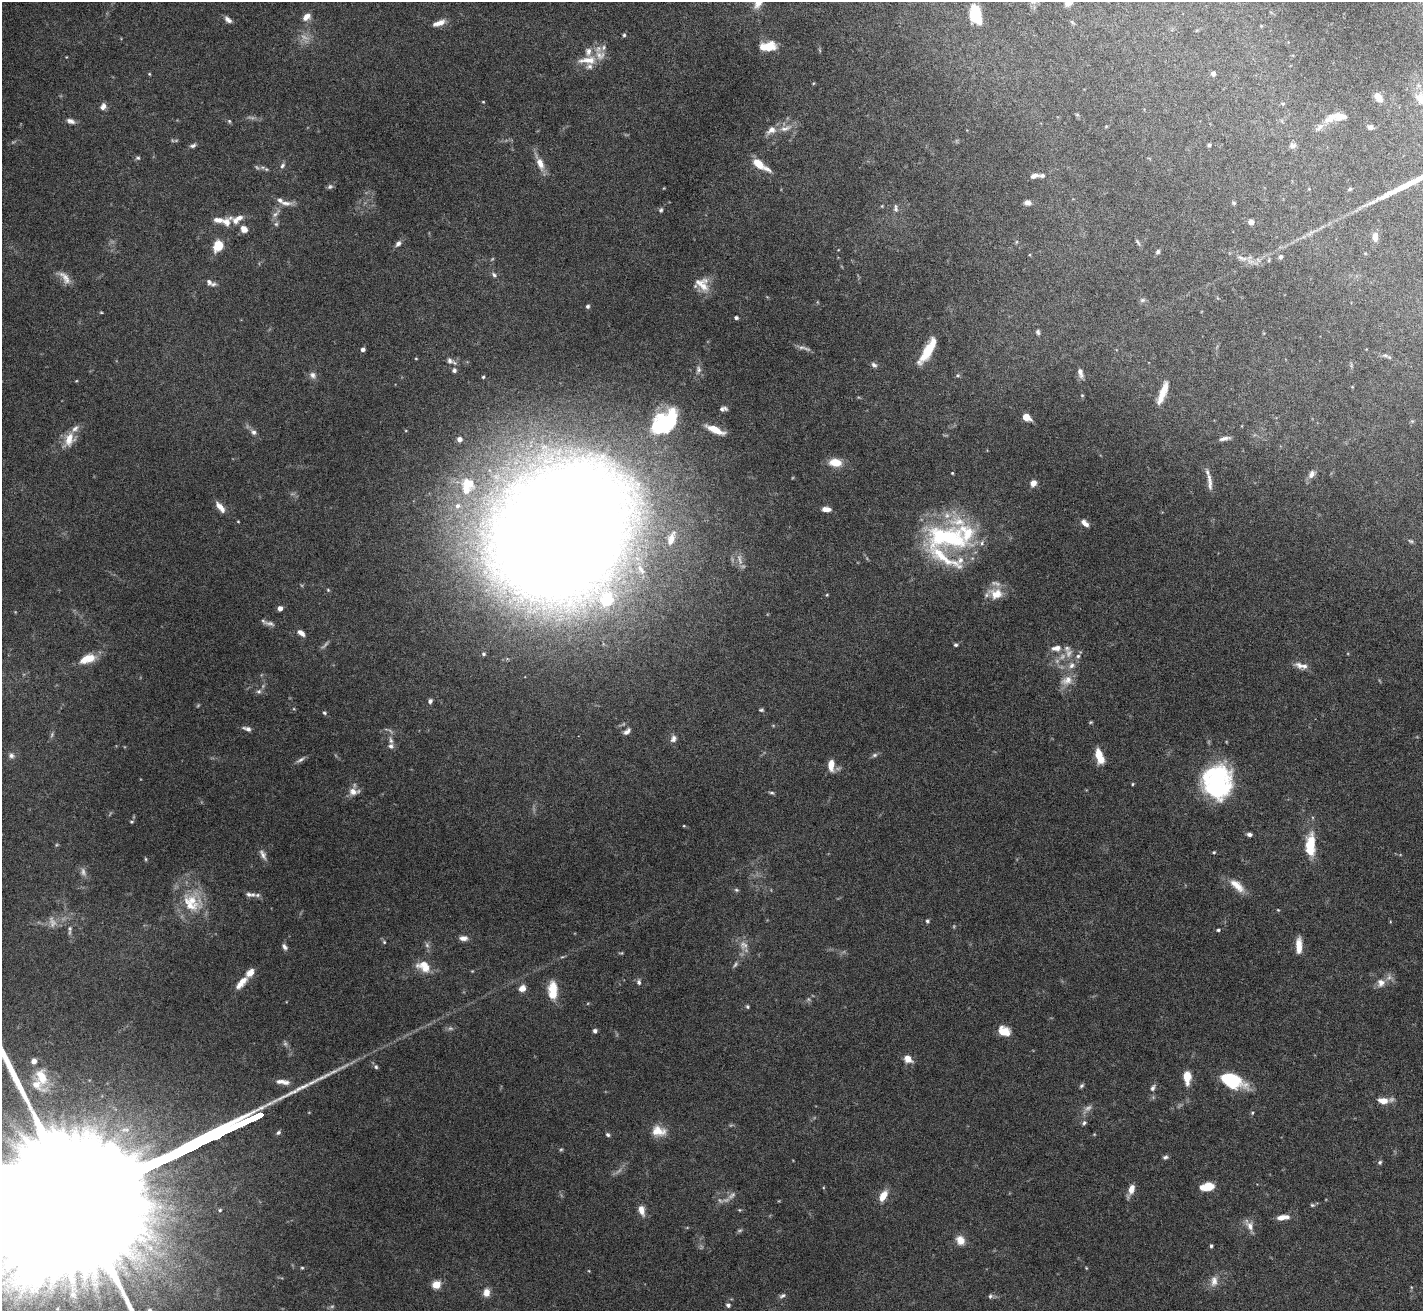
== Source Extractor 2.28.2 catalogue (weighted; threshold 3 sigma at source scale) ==
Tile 10 of 4 x 4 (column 2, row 3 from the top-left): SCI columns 1422-2842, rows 1460-2768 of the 5683 x 5672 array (HDU 1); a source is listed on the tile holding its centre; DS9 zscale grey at full resolution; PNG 1425 x 1313 px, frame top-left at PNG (2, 2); no overlay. Nothing masked; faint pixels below the display range render black.
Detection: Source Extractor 2.28.2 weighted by HDU 2 'WHT'; one run over the whole footprint, this tile lists its part. Background 0.105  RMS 0.0028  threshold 0.0116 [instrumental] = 3 sigma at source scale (4.09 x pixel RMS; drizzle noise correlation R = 1.36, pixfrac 0.8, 0.05/0.05 arcsec/px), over >= 5 px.
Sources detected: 256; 23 too faint to see at this stretch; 2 inside a brighter object's white glare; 1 long thin detection or spike segment (spike, bleed or trail) — not listed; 33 inside a brighter listed object's ellipse — not listed separately; the other 197 listed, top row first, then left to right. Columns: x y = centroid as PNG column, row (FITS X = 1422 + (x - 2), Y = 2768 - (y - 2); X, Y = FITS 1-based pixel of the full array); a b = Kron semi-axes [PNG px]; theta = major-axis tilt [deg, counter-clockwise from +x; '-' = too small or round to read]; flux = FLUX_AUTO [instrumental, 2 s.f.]
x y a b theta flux
1068 3 9 6 28 1.7
976 14 14 9 -84 9.1
306 17 10 7 37 1.9
228 20 10 6 -40 1.1
1072 22 6 5 - 0.39
439 23 15 6 21 2.2
1261 26 4 4 - 0.23
624 35 4 4 - 0.38
768 46 16 9 6 6
603 47 8 7 - 1
587 60 25 9 3 4
149 74 4 4 - 0.25
1213 74 4 4 - 1.1
1378 97 9 6 -54 2.6
1421 99 12 9 -52 3.1
483 102 3 3 - 0.21
1283 104 6 5 - 0.4
103 106 8 6 68 1.2
1331 119 21 11 35 3.4
71 121 11 6 -18 1.1
229 121 5 5 - 0.4
1106 126 6 3 19 0.25
1370 127 6 5 - 0.92
785 128 17 7 13 2.1
1209 145 4 3 - 0.52
193 146 9 5 21 0.7
1293 146 10 7 13 0.91
138 158 7 5 -14 0.51
540 164 17 8 -70 3.1
758 164 13 7 -39 4.6
282 166 8 6 48 0.72
266 169 6 4 -42 0.39
1034 176 10 5 15 1.2
330 186 8 6 23 0.61
1350 189 5 4 - 0.4
285 203 18 6 -5 1.8
1028 203 7 6 - 1.2
1234 203 6 4 -2 0.37
882 206 4 4 - 0.22
896 208 11 5 -84 0.73
661 210 6 5 - 0.49
226 222 15 11 45 2.7
1251 222 5 4 - 1.9
276 224 6 6 - 0.54
244 229 8 7 - 2.2
1375 237 12 7 90 1.8
1016 242 6 3 71 0.29
1138 242 10 4 -59 0.53
398 243 9 6 49 1.1
218 246 8 7 - 7.8
1158 252 6 5 - 0.61
1280 257 6 5 - 0.69
1242 258 18 7 -19 2.1
1269 260 6 3 72 0.33
494 275 8 5 -40 0.69
65 278 22 8 -53 2.4
209 282 9 6 -48 0.89
702 284 20 16 -24 4
1142 300 8 6 15 0.58
588 306 5 5 - 0.55
101 312 5 3 - 0.24
736 318 4 3 - 0.57
1038 332 8 5 -71 0.59
801 347 12 4 4 0.84
363 349 4 4 - 0.92
927 352 27 11 57 6.2
1385 355 9 5 -13 0.68
450 361 10 8 -33 1.2
874 365 8 6 -37 0.8
698 369 11 7 -87 1.1
454 370 6 6 - 0.86
1080 373 12 6 -74 1.3
312 375 9 8 - 1.2
958 375 7 5 -1 0.5
483 377 4 3 - 0.39
76 381 4 3 - 0.2
1163 393 27 7 70 4.1
1082 395 5 4 - 0.27
723 409 9 5 4 0.92
1026 417 9 6 -36 2.7
669 420 23 21 1 19
1412 421 5 5 - 0.32
715 430 19 6 -24 4.4
254 432 8 6 -63 0.98
1225 438 14 4 12 1.1
69 439 19 12 67 4.2
459 439 6 6 - 1.3
835 462 14 9 -6 4.2
952 473 3 2 - 0.23
1311 474 12 8 63 1.5
1209 482 25 5 -84 2
469 483 17 14 -11 5.8
1033 483 6 6 - 1.7
457 506 7 7 - 1.1
220 507 14 6 -50 2.3
826 509 9 5 -5 1.9
238 521 3 3 - 0.21
1085 523 11 6 -42 1.4
561 530 125 95 50 990
966 532 50 40 -51 23
671 539 18 8 70 3.1
328 590 5 4 - 0.28
996 594 17 14 0 4.2
280 608 4 4 - 1.9
270 623 15 5 -13 1.1
301 633 9 5 -38 1.6
956 645 4 4 - 0.5
1056 648 15 9 5 2.3
1068 653 14 10 68 2.5
484 654 5 4 - 0.44
1078 656 5 5 - 0.59
89 658 13 11 10 3.7
1071 665 10 8 70 1.6
1300 666 16 9 -27 1.9
1067 680 17 12 23 3
259 691 7 6 - 0.76
430 701 6 5 - 0.7
761 710 5 4 - 0.39
324 713 6 5 - 0.45
247 729 11 5 -17 0.98
627 731 9 5 43 1.1
673 738 10 7 64 1.1
391 740 10 5 -78 1
1099 754 11 7 -81 3.7
11 755 8 7 - 0.98
875 755 8 5 27 0.62
300 760 14 5 28 0.91
831 765 12 6 89 3.4
1217 782 28 23 86 45
1132 784 4 3 - 0.27
353 792 13 8 1 2.2
771 793 7 4 -16 0.45
132 822 5 4 - 0.33
684 826 5 3 - 0.24
1249 834 5 4 - 0.87
1311 843 26 13 83 7.2
1214 852 4 4 - 0.29
263 855 15 7 -63 1.4
146 859 6 3 -89 0.29
1237 885 22 9 -40 3.7
736 890 6 4 -21 0.43
249 894 9 6 -14 0.92
190 905 37 22 -30 10
1278 910 4 3 - 0.23
927 921 5 4 - 0.42
70 929 10 6 -89 0.85
1218 930 5 3 - 0.4
463 938 9 6 0 1.5
384 942 5 5 - 0.35
427 945 7 6 - 0.71
744 945 13 11 -30 2.2
1299 946 16 6 89 3.8
284 947 8 5 -50 0.88
424 966 18 12 -29 4.6
639 982 7 6 - 0.7
241 983 20 8 48 3.1
1381 983 12 11 - 2.1
522 988 9 8 - 1.8
553 990 20 9 90 6.3
747 1007 5 4 - 0.37
595 1031 5 5 - 0.76
1004 1031 12 9 -21 4.3
908 1059 9 7 -43 2.6
41 1077 23 13 -70 6.2
1187 1077 9 5 -89 6.9
1231 1080 19 11 -24 22
282 1082 19 6 -7 2
1082 1086 7 5 40 0.49
1153 1088 10 6 64 0.92
1384 1101 15 6 3 3.2
1252 1113 5 4 - 0.32
1084 1123 7 5 51 0.62
658 1131 19 13 -9 4.1
608 1135 6 5 - 0.52
1165 1157 7 5 11 0.56
1380 1162 6 5 - 0.47
1209 1185 12 8 -23 3.1
1131 1189 11 7 74 2.6
883 1196 12 7 60 3.6
726 1200 11 5 18 1.1
1312 1205 6 5 - 0.42
220 1210 4 4 - 0.32
641 1210 13 7 -73 2.2
1283 1217 14 6 8 2.4
1250 1226 14 9 -63 2
960 1240 10 8 -57 3
1211 1246 4 3 - 0.5
150 1248 11 8 -61 2.4
302 1268 5 4 - 0.31
1086 1268 4 3 - 0.22
1214 1281 15 9 86 2.1
436 1285 5 5 - 11
486 1292 8 7 - 2.4
73 1295 12 9 -50 2.1
782 1296 9 5 31 0.68
990 1296 6 6 - 0.6
728 1305 6 5 - 0.64
Isophote crosses this tile's border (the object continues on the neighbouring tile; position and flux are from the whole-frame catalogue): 2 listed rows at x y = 1068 3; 1421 99